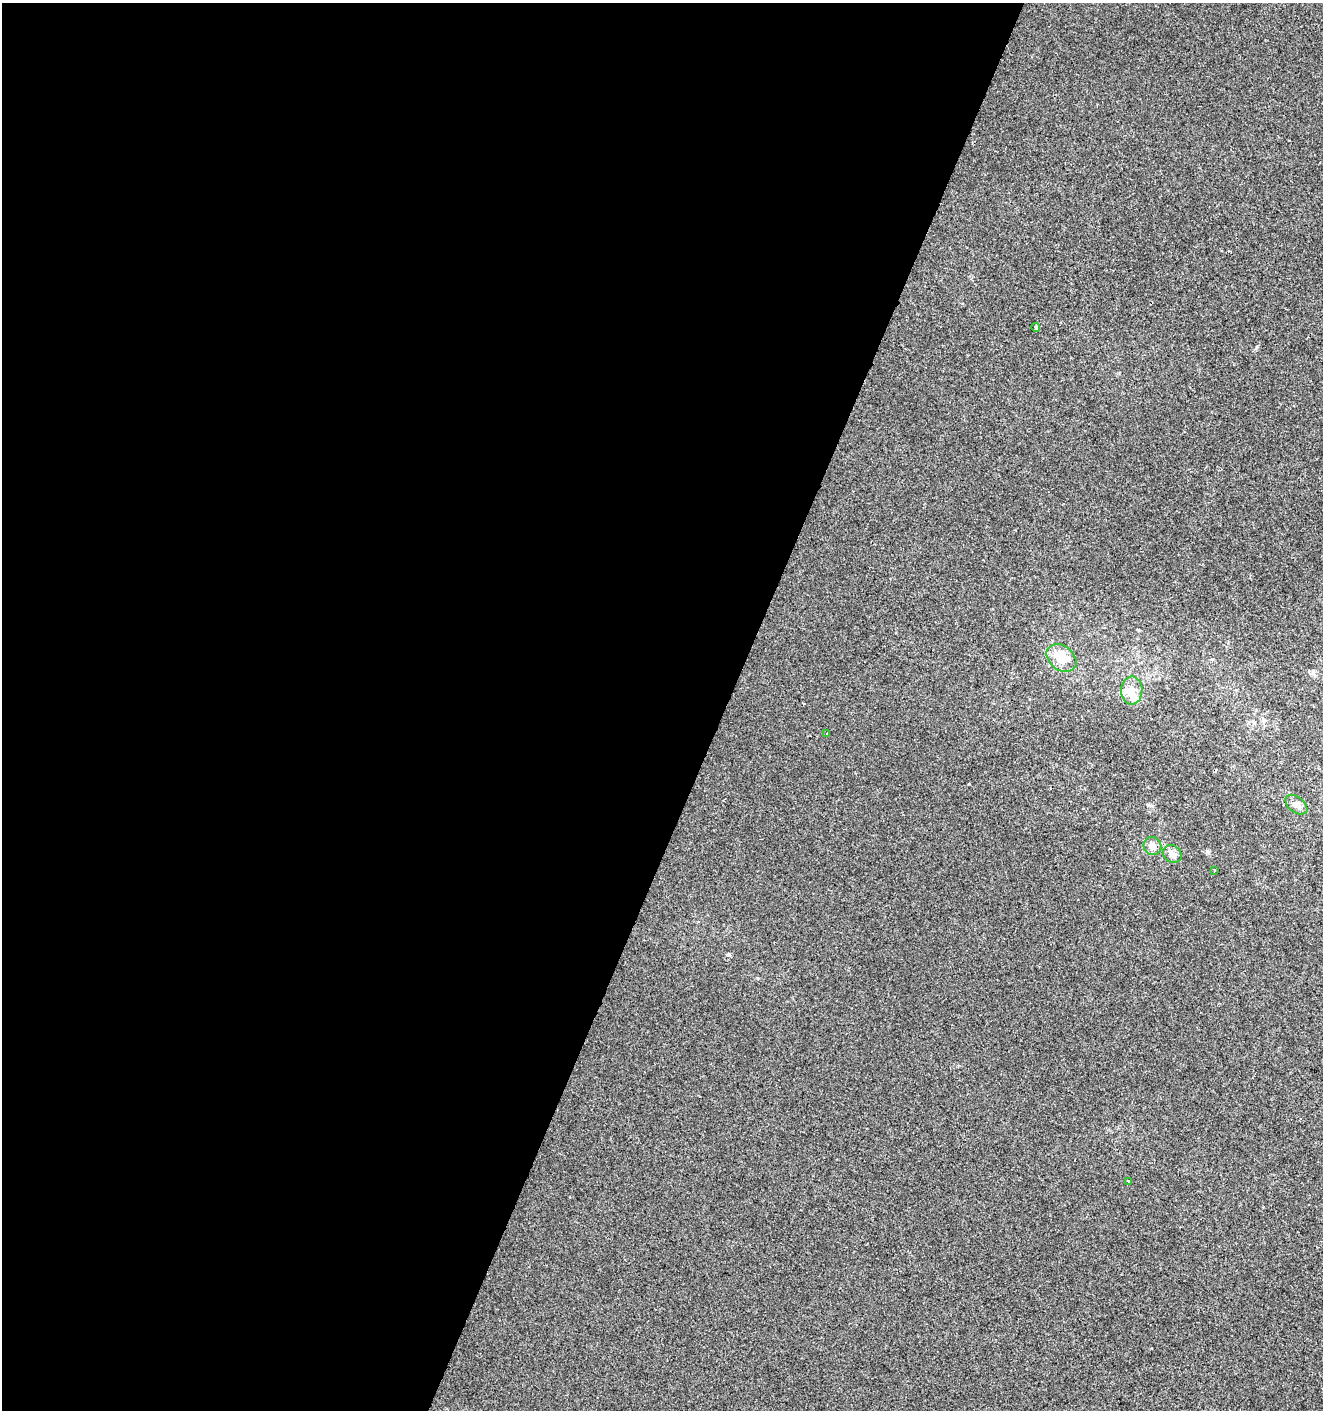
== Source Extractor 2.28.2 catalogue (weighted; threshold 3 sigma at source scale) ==
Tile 5 of 4 x 4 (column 1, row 2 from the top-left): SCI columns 207-1527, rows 2826-4233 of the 5761 x 5642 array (HDU 1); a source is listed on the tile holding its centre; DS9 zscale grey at full resolution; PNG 1325 x 1412 px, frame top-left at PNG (2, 3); each listed source drawn as its Kron ellipse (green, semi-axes under 4 px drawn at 4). Shown black and unused: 55% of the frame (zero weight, under 2 of 3 exposures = <1% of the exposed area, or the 3 px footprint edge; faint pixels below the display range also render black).
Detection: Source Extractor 2.28.2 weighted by HDU 2 'WHT'; one run over the whole footprint, this tile lists its part. Background -3.41e-04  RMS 0.0042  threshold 0.0188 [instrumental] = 3 sigma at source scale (4.5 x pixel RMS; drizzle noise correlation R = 1.50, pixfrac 1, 0.0396/0.0396 arcsec/px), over >= 5 px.
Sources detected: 11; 1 inside a brighter object's white glare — neither listed nor drawn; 1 inside a brighter listed object's ellipse — not listed separately; the other 9 listed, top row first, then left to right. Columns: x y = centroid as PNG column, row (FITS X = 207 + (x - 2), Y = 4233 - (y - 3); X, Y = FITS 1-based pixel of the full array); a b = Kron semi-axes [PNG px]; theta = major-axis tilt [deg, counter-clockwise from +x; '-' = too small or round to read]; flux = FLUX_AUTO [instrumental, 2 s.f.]
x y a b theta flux
1036 327 4 4 - 1
1062 658 16 12 -37 9.7
1132 690 14 10 89 4
827 734 3 3 - 1.6
1296 805 12 7 -37 2.3
1152 846 9 8 - 2.7
1172 854 10 8 -35 2.5
1214 871 3 2 - 0.68
1129 1182 3 3 - 1.6